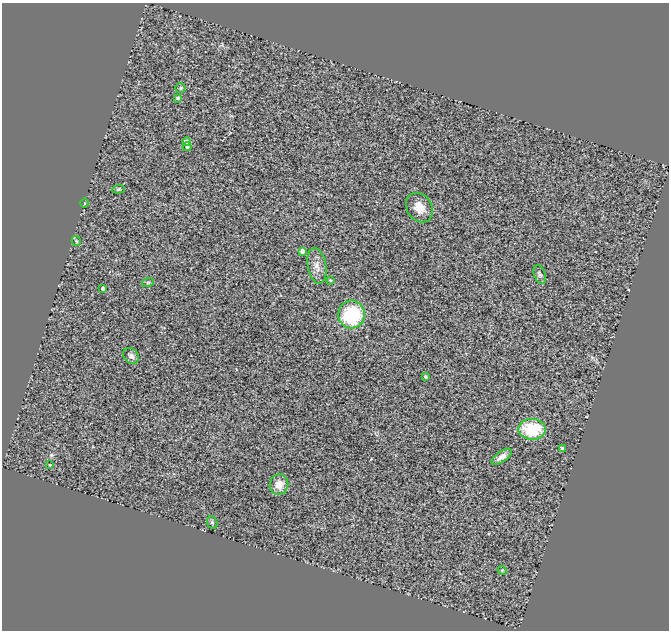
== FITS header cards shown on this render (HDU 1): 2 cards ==
NAXIS1  =                  667
NAXIS2  =                  628

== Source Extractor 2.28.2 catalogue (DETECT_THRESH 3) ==
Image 667 x 628 px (HDU 1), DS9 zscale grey, 1 PNG px = 1 image px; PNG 671 x 632 px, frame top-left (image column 1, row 628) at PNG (2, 3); each listed source drawn as its Kron ellipse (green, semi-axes under 4 px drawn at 4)
Background 0.992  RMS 0.21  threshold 0.644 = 3 sigma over >= 5 px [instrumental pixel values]
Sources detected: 24; all 24 listed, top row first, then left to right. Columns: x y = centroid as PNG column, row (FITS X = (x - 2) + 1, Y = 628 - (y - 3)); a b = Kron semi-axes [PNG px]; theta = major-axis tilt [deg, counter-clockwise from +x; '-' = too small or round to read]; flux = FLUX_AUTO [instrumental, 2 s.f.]
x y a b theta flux
180 88 5 5 - 21
178 98 4 4 - 39
187 142 4 4 - 220
187 147 4 4 - 36
119 189 6 4 6 18
84 203 4 3 - 16
419 208 16 12 -56 180
76 241 5 4 - 19
302 251 4 4 - 93
317 266 18 9 -80 120
540 275 9 6 -69 34
330 280 3 3 - 14
148 282 6 3 18 15
103 288 4 3 - 54
351 314 14 13 - 970
131 356 9 7 -44 57
426 377 4 3 - 21
532 429 14 10 -2 620
562 449 4 4 - 38
502 457 12 5 35 82
50 465 3 3 - 16
279 485 10 9 - 140
212 523 6 5 - 23
502 570 5 3 - 13